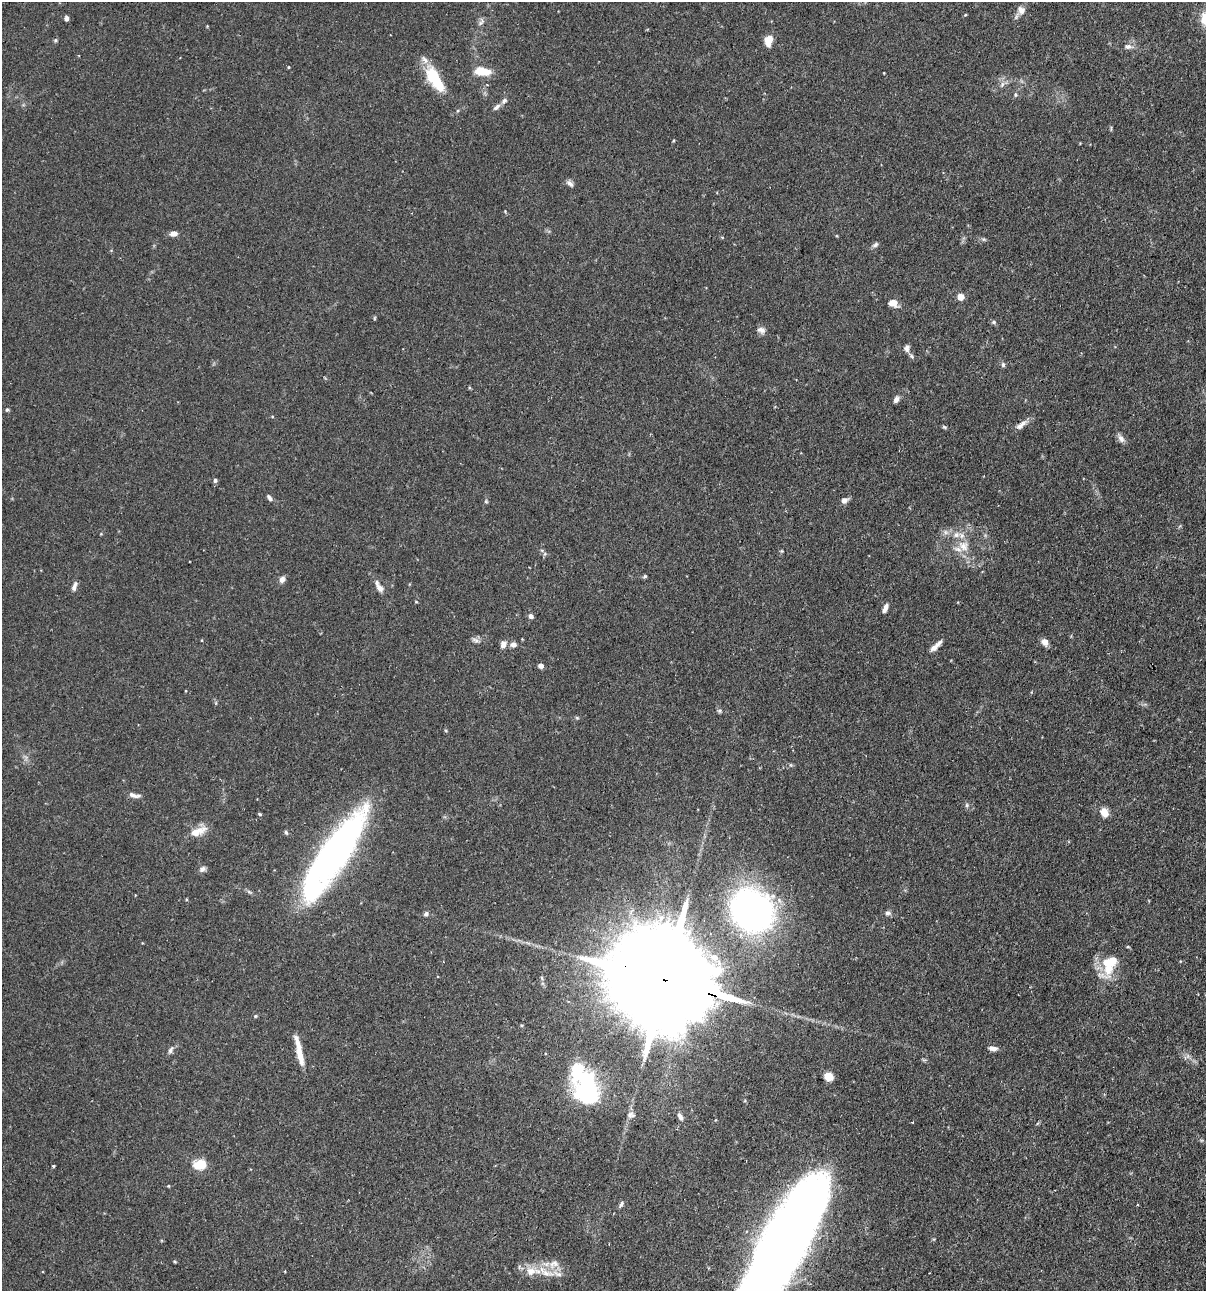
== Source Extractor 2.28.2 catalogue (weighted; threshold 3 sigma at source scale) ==
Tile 6 of 4 x 4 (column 2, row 2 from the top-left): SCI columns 1358-2561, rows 2614-3902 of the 5247 x 5227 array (HDU 1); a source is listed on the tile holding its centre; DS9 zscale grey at full resolution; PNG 1208 x 1293 px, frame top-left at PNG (2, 2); no overlay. Shown black and unused: <1% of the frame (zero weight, under 2 of 3 exposures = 4% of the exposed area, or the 3 px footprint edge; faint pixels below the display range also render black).
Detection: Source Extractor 2.28.2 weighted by HDU 2 'WHT'; one run over the whole footprint, this tile lists its part. Background 0.115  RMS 0.0055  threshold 0.0248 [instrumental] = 3 sigma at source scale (4.5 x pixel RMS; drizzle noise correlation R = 1.50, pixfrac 1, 0.05/0.05 arcsec/px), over >= 5 px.
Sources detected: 99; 4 inside a brighter object's white glare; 1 cosmic-ray / hot-pixel residue — not listed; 6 inside a brighter listed object's ellipse — not listed separately; the other 88 listed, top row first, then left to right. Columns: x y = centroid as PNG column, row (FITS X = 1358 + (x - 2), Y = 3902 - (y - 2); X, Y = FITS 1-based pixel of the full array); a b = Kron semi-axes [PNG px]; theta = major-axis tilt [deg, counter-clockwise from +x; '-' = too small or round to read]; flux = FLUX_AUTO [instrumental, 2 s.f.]
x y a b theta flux
1021 10 12 11 - 3.4
965 15 4 3 - 0.44
66 18 6 4 -83 1.5
481 22 13 5 62 1.7
55 40 6 5 - 0.79
768 40 10 7 75 8
1128 46 12 7 -2 2.4
288 67 4 3 - 0.44
482 71 18 9 -7 9.7
884 73 3 2 - 0.35
434 78 33 13 -60 21
1002 84 9 6 64 1.9
1015 94 6 6 - 1.1
496 107 12 5 38 1.8
570 183 11 6 -39 1.9
505 211 5 4 - 0.46
173 233 8 6 9 3.1
722 237 5 3 - 0.49
984 239 8 4 -19 0.91
875 245 9 5 33 1.3
961 297 5 5 - 8.9
893 303 9 7 -21 4.9
374 318 6 3 89 0.53
994 322 7 5 -22 0.9
761 330 11 8 -19 2.4
907 348 9 7 85 1.9
911 356 9 5 -47 1.3
1003 365 7 5 -77 1.1
896 399 8 6 63 2
7 410 5 4 - 0.8
1021 425 19 6 39 3.4
944 427 7 4 -26 0.75
1121 438 11 7 -59 2.5
215 480 5 4 - 1.2
270 498 8 5 -57 1.5
844 500 8 6 30 2.5
486 501 5 5 - 0.67
963 546 17 14 -51 8.7
782 551 5 4 - 0.55
545 554 6 5 - 0.97
645 576 6 4 43 0.8
282 579 8 7 - 2.2
74 586 13 5 70 2.1
380 588 11 7 -45 3
416 602 5 3 - 0.44
885 608 10 5 66 2.5
531 616 5 5 - 1.9
476 640 11 7 -20 1.9
1045 642 9 7 -57 3
503 644 9 7 70 2.8
513 644 8 7 - 2.3
936 646 17 5 43 3.6
541 666 5 5 - 2.5
719 711 7 5 -20 0.92
577 718 6 3 -19 0.61
134 795 16 6 -13 2.6
967 805 6 5 - 0.94
1104 812 11 9 -57 4.6
259 814 4 3 - 1
286 832 6 4 -71 0.9
195 833 26 9 19 7
340 847 105 24 54 220
202 869 9 6 29 1.7
752 910 29 25 -46 260
888 913 7 6 - 1.7
426 914 7 5 45 1.2
1128 947 4 3 - 0.73
714 957 13 9 -16 5
1108 965 35 17 80 16
662 979 62 22 -18 21000
255 1016 5 4 - 0.7
993 1049 11 6 -4 2.3
170 1050 12 5 64 1.7
299 1051 34 6 -78 9.3
1188 1056 7 4 90 1.3
828 1076 7 7 - 6.6
587 1089 28 21 71 60
630 1115 11 7 85 2.4
680 1117 11 6 -60 2.3
913 1122 3 2 - 0.4
200 1165 14 10 3 10
53 1166 3 3 - 0.75
168 1186 4 3 - 0.43
621 1204 9 5 60 1.3
783 1245 118 31 60 840
175 1262 5 3 - 0.52
554 1264 17 11 24 6.1
546 1273 22 10 -16 8.7
Overlapping masked pixels (flux is a lower limit): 1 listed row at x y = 662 979
Isophote crosses this tile's border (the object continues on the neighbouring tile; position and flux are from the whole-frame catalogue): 1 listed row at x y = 783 1245